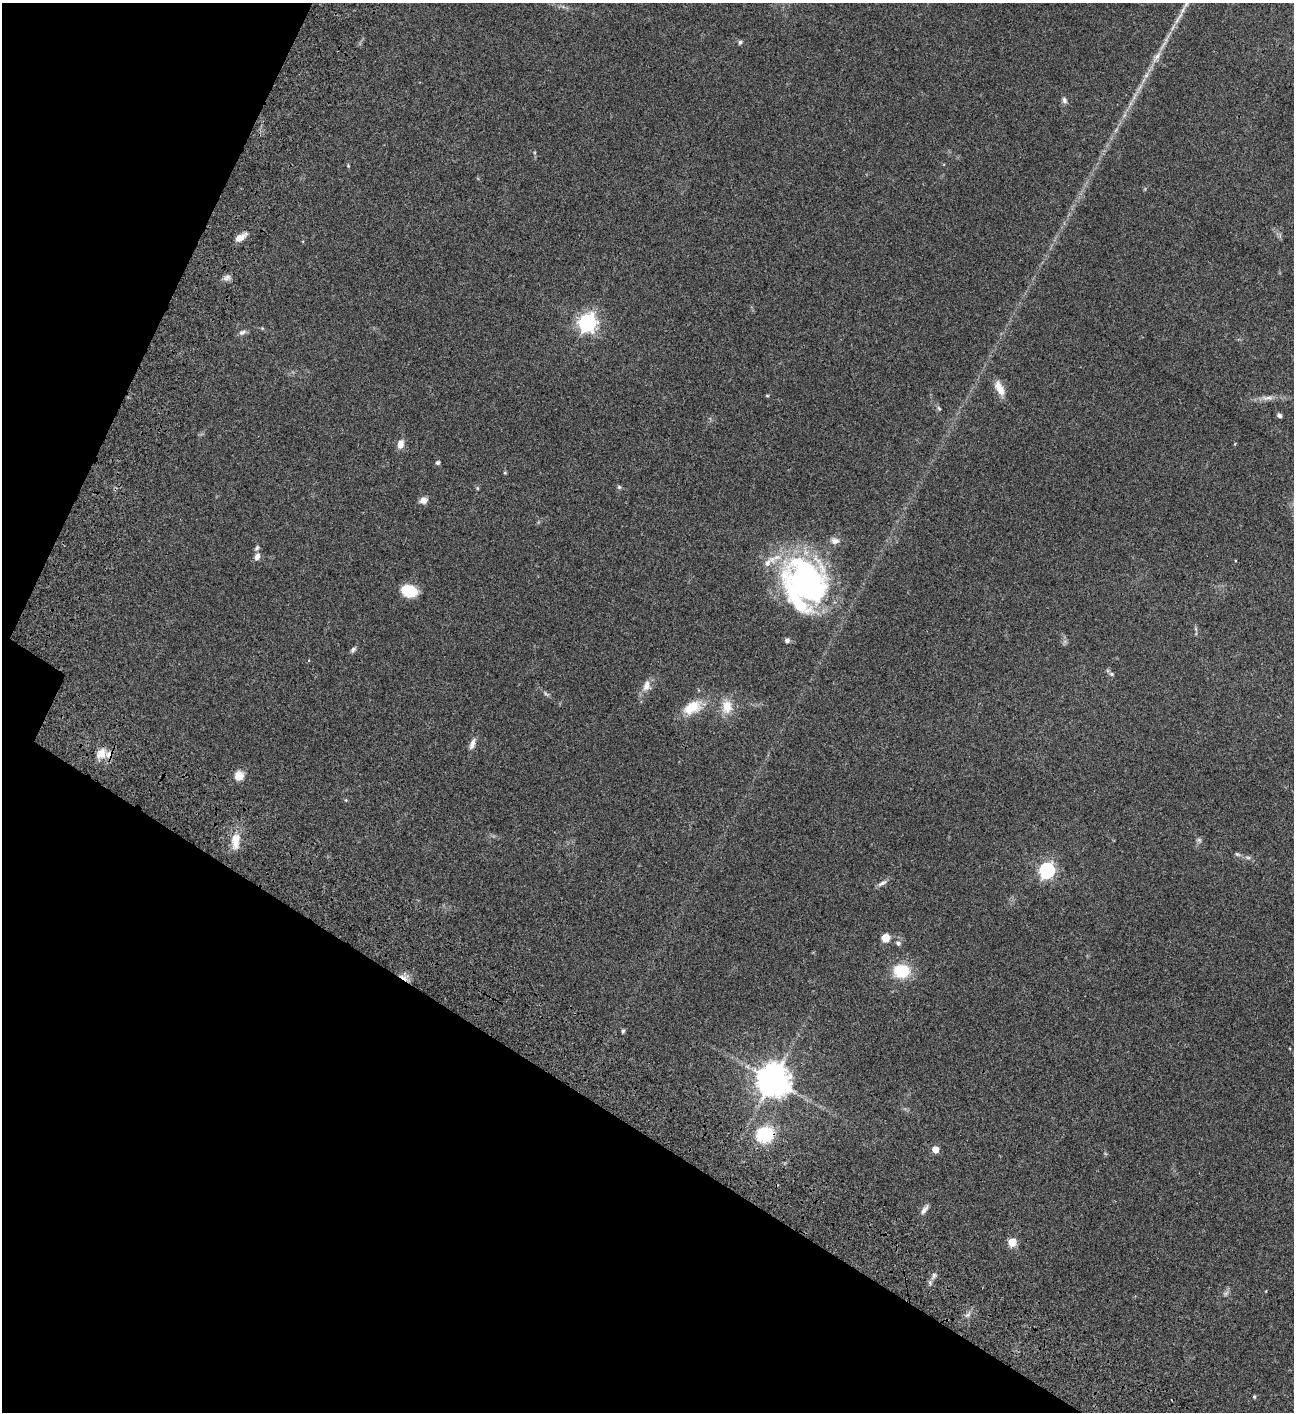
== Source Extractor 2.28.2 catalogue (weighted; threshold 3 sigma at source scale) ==
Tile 9 of 4 x 4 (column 1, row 3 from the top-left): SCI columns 505-1796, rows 1613-3022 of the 6049 x 6047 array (HDU 1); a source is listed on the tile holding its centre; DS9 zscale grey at full resolution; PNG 1296 x 1414 px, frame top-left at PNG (2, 3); no overlay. Shown black and unused: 26% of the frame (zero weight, under 3 of 4 exposures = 13% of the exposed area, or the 3 px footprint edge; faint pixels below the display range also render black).
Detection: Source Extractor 2.28.2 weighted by HDU 2 'WHT'; one run over the whole footprint, this tile lists its part. Background 0.0655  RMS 0.0059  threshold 0.0266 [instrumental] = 3 sigma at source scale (4.5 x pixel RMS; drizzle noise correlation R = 1.50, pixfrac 1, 0.05/0.05 arcsec/px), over >= 5 px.
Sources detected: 63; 1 inside a brighter object's white glare — not listed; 3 inside a brighter listed object's ellipse — not listed separately; the other 59 listed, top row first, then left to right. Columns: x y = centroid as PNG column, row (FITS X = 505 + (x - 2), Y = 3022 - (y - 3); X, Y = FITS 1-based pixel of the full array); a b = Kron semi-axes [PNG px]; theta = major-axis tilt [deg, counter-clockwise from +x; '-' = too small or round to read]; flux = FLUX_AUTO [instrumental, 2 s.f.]
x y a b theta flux
1178 18 25 5 56 5.1
740 42 6 5 - 1.2
1156 57 20 8 59 5.4
1064 100 8 6 -75 1.8
1116 130 8 4 53 1.2
348 166 5 4 - 0.54
240 237 15 7 30 4.5
227 278 11 8 32 2.3
587 323 7 7 - 240
262 328 5 4 - 0.59
242 332 11 6 20 2
999 388 21 9 -65 6.8
767 396 5 3 - 0.55
1267 398 20 6 1 4.3
939 408 6 5 - 0.91
1279 415 6 5 - 1.6
400 444 12 8 77 4.2
438 463 5 4 - 1.4
505 473 5 4 - 0.57
619 487 6 5 - 0.99
477 488 5 5 - 0.69
423 500 10 8 15 3.2
835 541 12 9 -13 3.2
257 548 9 5 53 1.2
257 556 8 6 68 3
807 581 56 40 -57 150
409 591 16 11 -12 15
1196 629 6 4 -71 0.87
787 640 6 5 - 1.7
353 650 8 6 47 1.4
1111 674 6 5 - 1
646 687 14 10 24 4.5
546 694 12 5 -35 1.4
692 707 24 13 28 14
727 707 20 15 -90 9.3
472 744 16 7 70 3.2
101 754 16 13 42 6.7
239 775 11 10 - 6.9
346 800 5 4 - 0.56
236 840 22 11 87 11
1199 840 7 6 - 1.3
1237 854 7 5 -17 1.2
1248 857 9 4 -8 1.4
1047 870 7 6 - 130
882 883 14 5 28 2.3
885 938 8 8 - 6.8
898 943 7 6 - 1.5
901 971 13 11 2 24
404 978 16 5 -31 3.4
623 1031 5 4 - 0.89
773 1080 11 11 - 880
765 1134 17 14 3 33
935 1149 5 5 - 8.5
925 1209 14 5 52 2.5
1012 1242 5 5 - 20
934 1276 11 6 66 2.3
1226 1293 8 7 - 1.7
967 1315 11 4 40 1.8
1254 1397 4 3 - 0.8
Overlapping masked pixels (flux is a lower limit): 2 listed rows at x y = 404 978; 765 1134